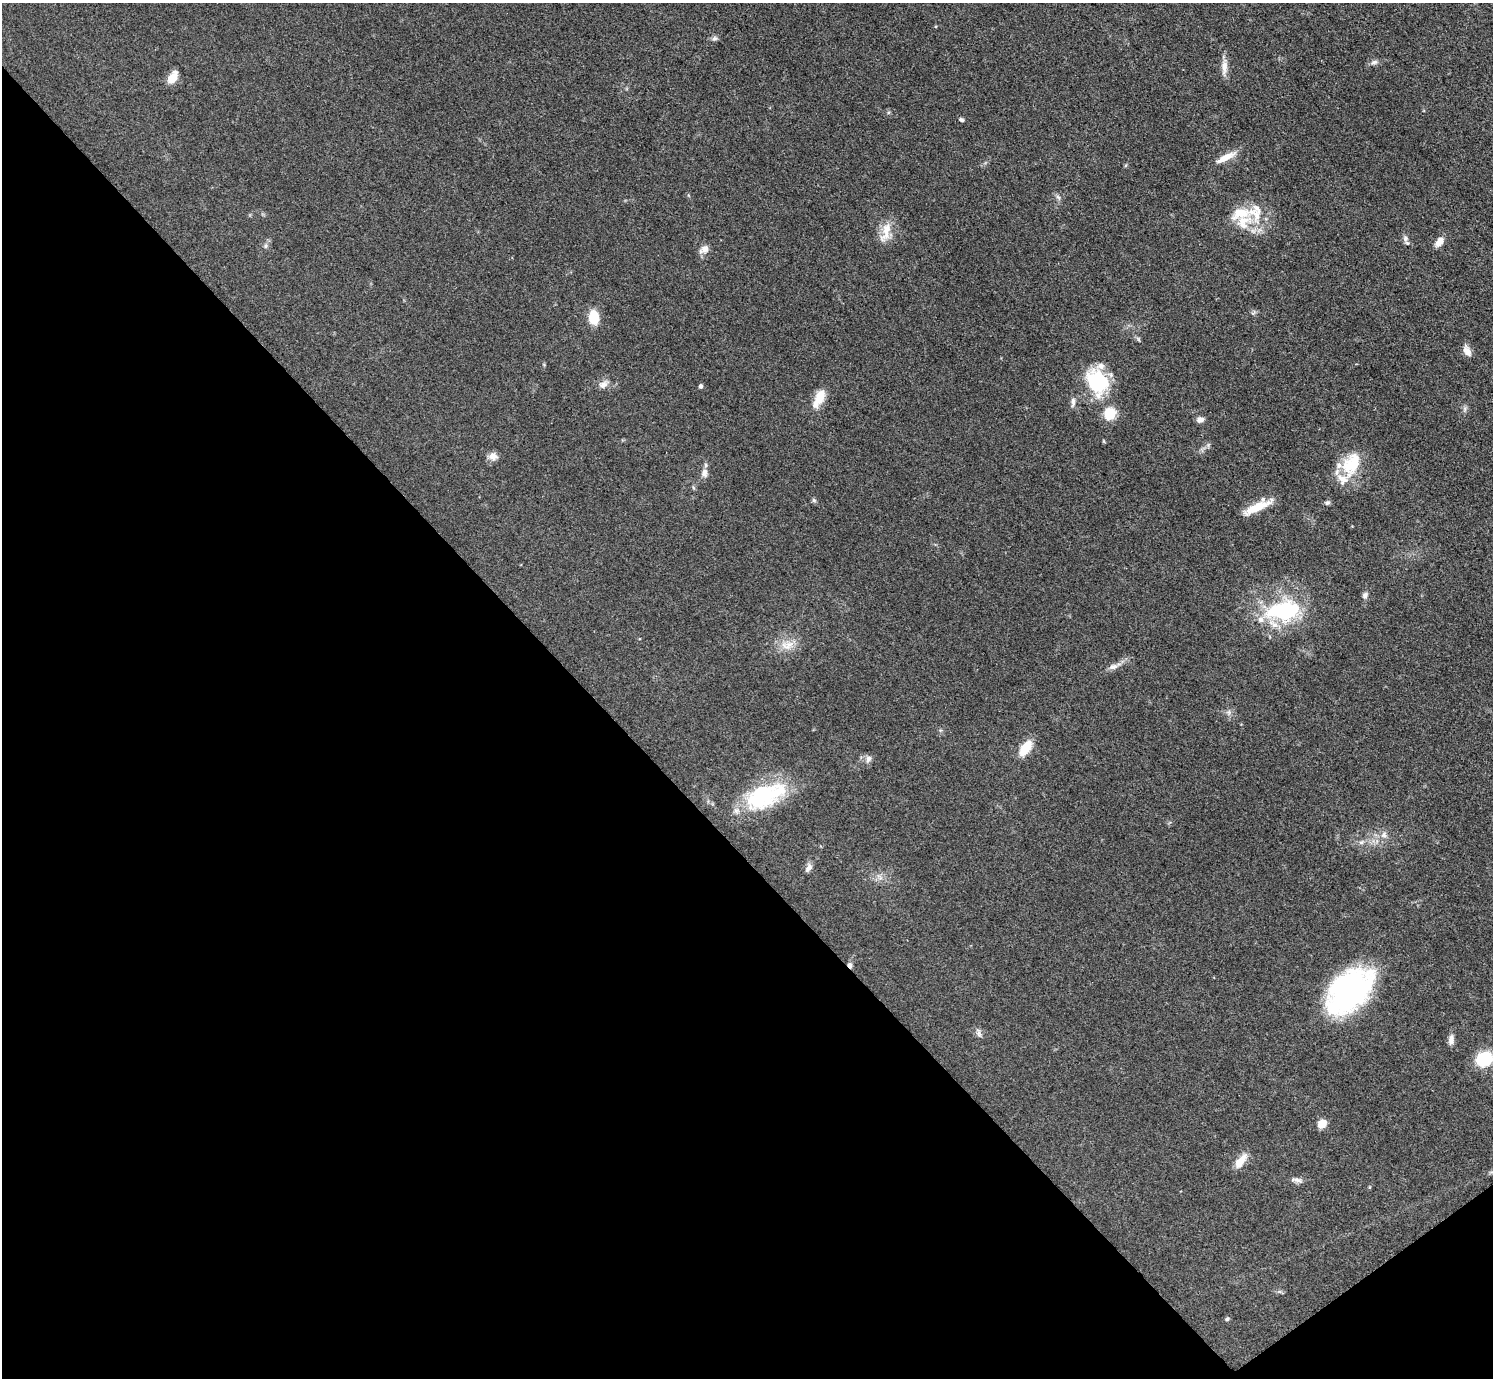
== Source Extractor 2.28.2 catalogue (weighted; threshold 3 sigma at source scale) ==
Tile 14 of 4 x 4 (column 2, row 4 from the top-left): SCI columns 1498-2988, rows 306-1681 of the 5971 x 5968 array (HDU 1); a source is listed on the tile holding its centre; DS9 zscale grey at full resolution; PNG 1495 x 1380 px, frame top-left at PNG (2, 3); no overlay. Shown black and unused: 41% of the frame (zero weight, under 3 of 5 exposures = <1% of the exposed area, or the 3 px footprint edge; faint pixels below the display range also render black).
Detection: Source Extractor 2.28.2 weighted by HDU 2 'WHT'; one run over the whole footprint, this tile lists its part. Background 0.0501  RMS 0.0052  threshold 0.0233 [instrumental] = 3 sigma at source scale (4.5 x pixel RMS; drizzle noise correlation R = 1.50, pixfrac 1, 0.05/0.05 arcsec/px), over >= 5 px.
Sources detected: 60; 7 inside a brighter listed object's ellipse — not listed separately; the other 53 listed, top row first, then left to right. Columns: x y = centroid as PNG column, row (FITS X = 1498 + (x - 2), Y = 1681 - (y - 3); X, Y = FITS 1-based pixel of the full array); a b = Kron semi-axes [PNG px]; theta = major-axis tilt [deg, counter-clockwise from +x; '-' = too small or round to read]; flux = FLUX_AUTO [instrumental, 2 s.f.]
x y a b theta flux
714 39 7 6 - 1.4
1374 62 10 6 9 1.8
1224 67 23 7 89 4.5
173 77 15 8 56 6.6
961 120 6 4 -20 1.2
1225 157 27 7 28 7.2
1058 197 9 4 -54 1.3
1244 221 28 19 37 16
886 232 31 12 75 8.5
1405 238 10 7 -85 2
1439 242 12 7 50 4.6
266 246 7 6 - 1.3
704 249 13 9 27 3.6
1254 313 9 5 45 0.98
594 317 16 11 -84 11
1138 339 9 4 -60 0.88
1467 351 14 8 -65 3.8
1098 382 30 23 -62 36
603 384 12 9 29 3.2
701 386 5 4 - 1.4
819 399 26 11 63 8.9
1073 402 14 5 89 2.2
1465 409 10 5 72 1.4
1110 414 13 12 - 13
1200 420 8 6 15 2.8
493 456 12 10 -8 3.3
1351 464 35 21 66 20
704 473 12 8 -89 2.8
693 487 6 4 -72 0.7
814 500 6 5 - 0.93
1327 503 8 6 10 1.1
1257 507 37 9 25 12
1365 595 8 6 65 1.8
1283 610 44 25 6 52
787 645 22 13 6 8
1113 667 17 7 21 3.5
1228 713 9 6 -89 1.7
1025 748 15 8 56 13
868 759 11 7 70 2.1
765 796 53 26 24 46
1384 835 10 7 45 2.6
1361 842 9 5 26 1.7
809 868 12 7 61 2.4
880 878 7 5 44 1.6
850 965 7 5 -57 1.6
1349 991 54 33 46 110
978 1033 14 6 -75 2
1451 1040 12 6 84 3
1484 1059 14 12 29 25
1322 1124 9 7 42 6.3
1240 1161 20 8 54 7.1
1297 1180 17 6 -11 2.3
1227 1319 6 5 - 0.94
Overlapping masked pixels (flux is a lower limit): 1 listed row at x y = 850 965
Isophote crosses this tile's border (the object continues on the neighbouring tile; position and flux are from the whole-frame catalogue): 1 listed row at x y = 1484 1059